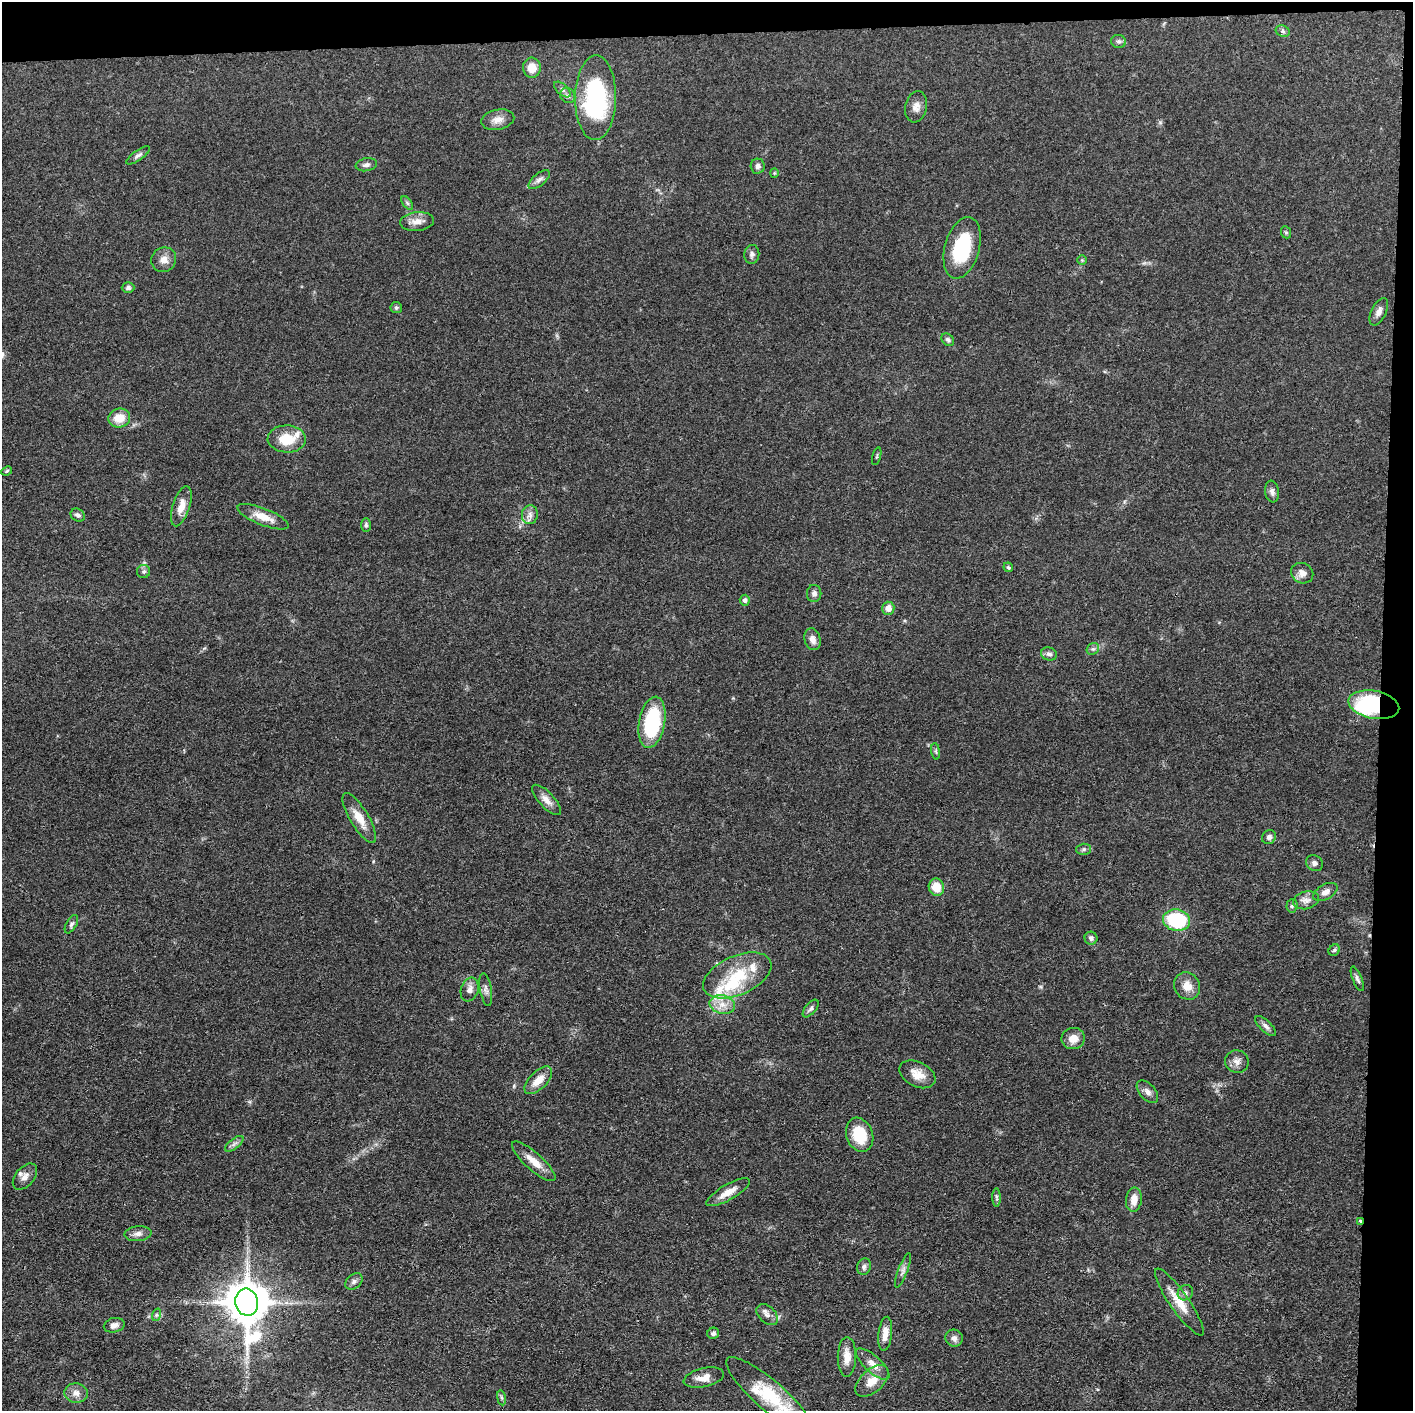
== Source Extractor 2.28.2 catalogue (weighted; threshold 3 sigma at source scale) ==
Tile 3 of 3 x 3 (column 3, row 1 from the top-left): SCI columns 2825-4235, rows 2835-4243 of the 4237 x 4258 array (HDU 1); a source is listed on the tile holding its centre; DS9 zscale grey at full resolution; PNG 1415 x 1413 px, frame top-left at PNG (2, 2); each listed source drawn as its Kron ellipse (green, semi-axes under 4 px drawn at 4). Shown black and unused: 5% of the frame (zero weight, under 3 of 4 exposures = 1% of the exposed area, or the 3 px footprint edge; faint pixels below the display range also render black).
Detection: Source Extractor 2.28.2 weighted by HDU 2 'WHT'; one run over the whole footprint, this tile lists its part. Background 0.0573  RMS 0.0053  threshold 0.024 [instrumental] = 3 sigma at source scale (4.5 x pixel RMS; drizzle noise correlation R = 1.50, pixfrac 1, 0.05/0.05 arcsec/px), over >= 5 px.
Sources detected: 106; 1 inside a brighter object's white glare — neither listed nor drawn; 5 inside a brighter listed object's ellipse — not listed separately; the other 100 listed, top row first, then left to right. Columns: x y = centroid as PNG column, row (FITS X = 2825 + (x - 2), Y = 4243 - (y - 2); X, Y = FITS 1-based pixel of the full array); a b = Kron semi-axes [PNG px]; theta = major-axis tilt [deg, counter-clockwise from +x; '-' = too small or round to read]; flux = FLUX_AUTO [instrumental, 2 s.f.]
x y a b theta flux
1283 31 7 5 -23 1.2
1119 41 7 6 - 1.5
532 68 10 9 - 7.1
562 90 10 5 -42 1.6
568 96 8 7 - 1.8
596 98 42 20 89 68
916 107 16 11 79 3.9
498 120 17 10 12 4.4
138 155 14 5 35 1.8
366 165 11 6 9 2
758 166 7 7 - 1.8
774 173 4 4 - 0.59
539 180 13 6 39 2.2
407 203 8 4 -53 1
417 221 17 9 6 4.7
1286 232 6 5 - 0.79
962 248 31 17 75 33
752 254 9 7 83 1.7
164 260 13 12 - 4.4
1082 260 5 5 - 0.63
128 288 6 5 - 1.4
396 308 5 5 - 1
1379 312 15 7 64 2.9
948 340 7 5 -46 1.3
119 418 11 9 16 8.3
287 439 19 13 -2 13
877 456 9 3 75 0.73
7 471 5 4 - 0.74
1272 492 11 7 -82 2
181 506 21 8 72 6.3
78 515 7 6 - 1.6
530 515 9 8 - 2.6
263 517 27 8 -21 7.9
366 525 7 5 89 1.1
1008 567 5 4 - 0.81
144 571 6 6 - 1.2
1302 573 11 10 - 3.7
814 593 8 7 - 2.1
745 600 5 5 - 1.5
888 608 6 6 - 4.1
813 639 11 8 -73 3.4
1093 649 6 5 - 1.2
1049 654 8 6 -16 1.6
1374 705 26 14 -11 41
652 722 26 13 80 39
936 751 8 4 -82 1
547 800 19 7 -46 4.3
359 818 29 9 -59 8.5
1269 837 7 6 - 1.9
1084 849 7 5 1 1.1
1314 863 9 7 -32 1.9
936 887 9 7 -72 8.8
1325 892 13 7 28 3.3
1306 900 13 8 15 3
1292 906 7 5 87 1.1
1176 920 13 10 -11 36
71 924 10 5 60 1.4
1091 938 6 6 - 1.6
1334 950 6 5 - 0.9
737 975 36 19 24 24
1357 979 13 4 -68 1.6
1187 986 14 12 -56 6.4
470 990 12 8 71 3.4
486 990 17 6 -80 2.3
722 1005 13 9 -12 5.4
811 1008 10 5 50 1.4
1266 1026 13 5 -44 2.2
1073 1038 11 10 - 5.6
1237 1061 12 11 - 3.4
917 1074 19 12 -26 7.2
538 1080 17 8 44 6.7
1147 1092 13 8 -48 2.7
860 1135 17 13 -70 19
234 1144 11 5 38 1.8
534 1161 28 8 -42 7.5
25 1177 15 9 50 3.9
728 1192 24 7 30 6.4
996 1197 9 4 -89 1
1134 1200 12 8 84 5.4
1360 1221 3 3 - 1.5
138 1234 13 7 5 2.9
864 1267 8 7 - 1.7
903 1270 18 4 69 2.3
354 1281 10 7 40 1.8
1185 1293 8 7 - 1.8
247 1302 14 11 -78 2100
1179 1302 40 9 -55 10
156 1315 6 4 72 0.81
767 1315 12 8 -44 2.8
114 1325 10 7 13 2.7
713 1333 6 5 - 1.6
885 1334 17 7 83 5.6
954 1338 9 8 - 2.6
847 1357 20 9 90 6
873 1364 21 8 -42 5.2
704 1377 20 9 13 5.8
872 1381 20 11 43 7.9
76 1393 12 9 -5 3.9
770 1396 56 15 -41 27
501 1398 8 4 -81 0.99
Overlapping masked pixels (flux is a lower limit): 2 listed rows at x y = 1374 705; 1360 1221
Isophote crosses this tile's border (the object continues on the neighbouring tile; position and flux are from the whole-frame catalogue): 1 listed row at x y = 770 1396